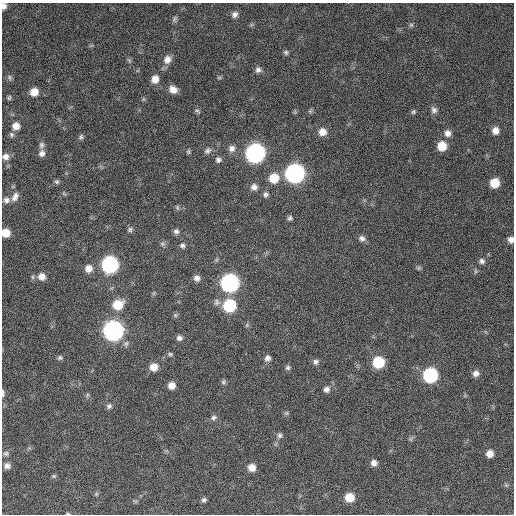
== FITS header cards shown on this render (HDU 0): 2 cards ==
NAXIS1  =                  512 / Axis length
NAXIS2  =                  512 / Axis length

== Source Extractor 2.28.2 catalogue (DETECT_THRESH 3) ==
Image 512 x 512 px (HDU 0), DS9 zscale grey, 1 PNG px = 1 image px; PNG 516 x 516 px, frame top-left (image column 1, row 512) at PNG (2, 3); no overlay
Background 776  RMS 27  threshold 81.6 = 3 sigma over >= 5 px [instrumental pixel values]
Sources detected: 95; all 95 listed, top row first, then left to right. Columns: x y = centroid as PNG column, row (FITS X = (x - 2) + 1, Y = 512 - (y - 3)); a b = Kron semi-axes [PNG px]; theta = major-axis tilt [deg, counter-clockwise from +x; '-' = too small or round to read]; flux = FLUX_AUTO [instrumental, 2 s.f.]
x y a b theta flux
4 6 7 5 89 8900
234 14 9 8 - 8200
174 19 9 5 70 4400
411 25 6 6 - 3400
91 46 6 4 19 2200
286 52 7 6 - 3900
129 60 6 5 - 3200
167 60 11 9 65 14000
258 70 8 8 - 6700
9 77 8 5 -84 3800
219 78 6 4 1 2400
155 79 8 8 - 16000
173 89 9 7 -32 15000
34 92 7 7 - 20000
9 98 5 4 - 2700
434 110 9 7 -64 6800
197 111 8 4 -33 3600
310 111 6 6 - 3300
413 112 7 5 32 3200
16 126 7 7 - 15000
495 131 8 8 - 13000
322 132 9 8 - 16000
448 133 9 8 - 11000
11 134 7 6 - 4100
81 137 8 6 47 4000
41 145 9 7 -89 5800
442 146 8 8 - 34000
232 148 9 8 - 9500
188 151 6 5 - 2700
207 151 9 7 40 6400
42 153 8 7 - 8400
255 153 9 9 - 770000
5 156 8 8 - 9500
218 160 7 7 - 5900
295 173 9 9 - 780000
274 178 10 9 - 39000
57 182 6 6 - 3700
495 183 8 7 - 36000
254 187 9 8 - 9300
266 194 7 7 - 5500
15 197 13 8 62 11000
6 200 8 8 - 8000
177 207 7 4 -84 2900
290 218 6 6 - 4400
130 230 7 6 - 4300
176 231 7 7 - 5800
6 233 7 7 - 25000
362 238 9 7 -9 6800
511 240 7 6 - 8800
162 244 8 6 -3 4500
182 245 7 7 - 5300
482 261 8 7 - 6200
110 265 9 9 - 410000
88 268 8 8 - 16000
419 268 7 4 89 2800
42 276 9 9 - 14000
197 278 8 7 - 8600
230 283 9 9 - 620000
154 293 7 4 72 2600
217 302 10 9 - 8100
118 304 11 9 26 41000
230 306 9 9 - 110000
175 315 7 5 47 3300
113 331 9 9 - 940000
179 338 7 6 - 6300
170 354 7 5 -2 3000
60 358 6 6 - 3700
267 358 8 7 - 7300
315 362 8 7 - 6000
378 362 8 8 - 82000
154 367 7 7 - 19000
288 368 7 6 - 4300
476 373 7 7 - 9000
430 375 9 8 - 240000
223 382 7 6 - 3800
172 385 6 6 - 14000
326 389 8 7 - 7100
3 393 9 4 88 4600
87 395 7 4 72 2500
109 406 7 6 - 5000
286 413 7 5 43 3000
213 417 8 6 22 5200
280 435 7 6 - 5000
411 439 7 4 -71 2800
6 453 8 6 0 4300
490 454 7 7 - 14000
374 463 7 6 - 8300
7 466 8 7 - 8100
252 468 8 8 - 17000
54 476 6 5 - 2700
506 485 6 5 - 3100
96 494 6 5 - 2700
350 497 8 7 - 33000
204 500 6 5 - 4500
68 513 5 3 - 1800
At the frame edge (FLAGS 8, measured only in part): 6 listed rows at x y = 4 6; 5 156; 6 233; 511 240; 3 393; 68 513